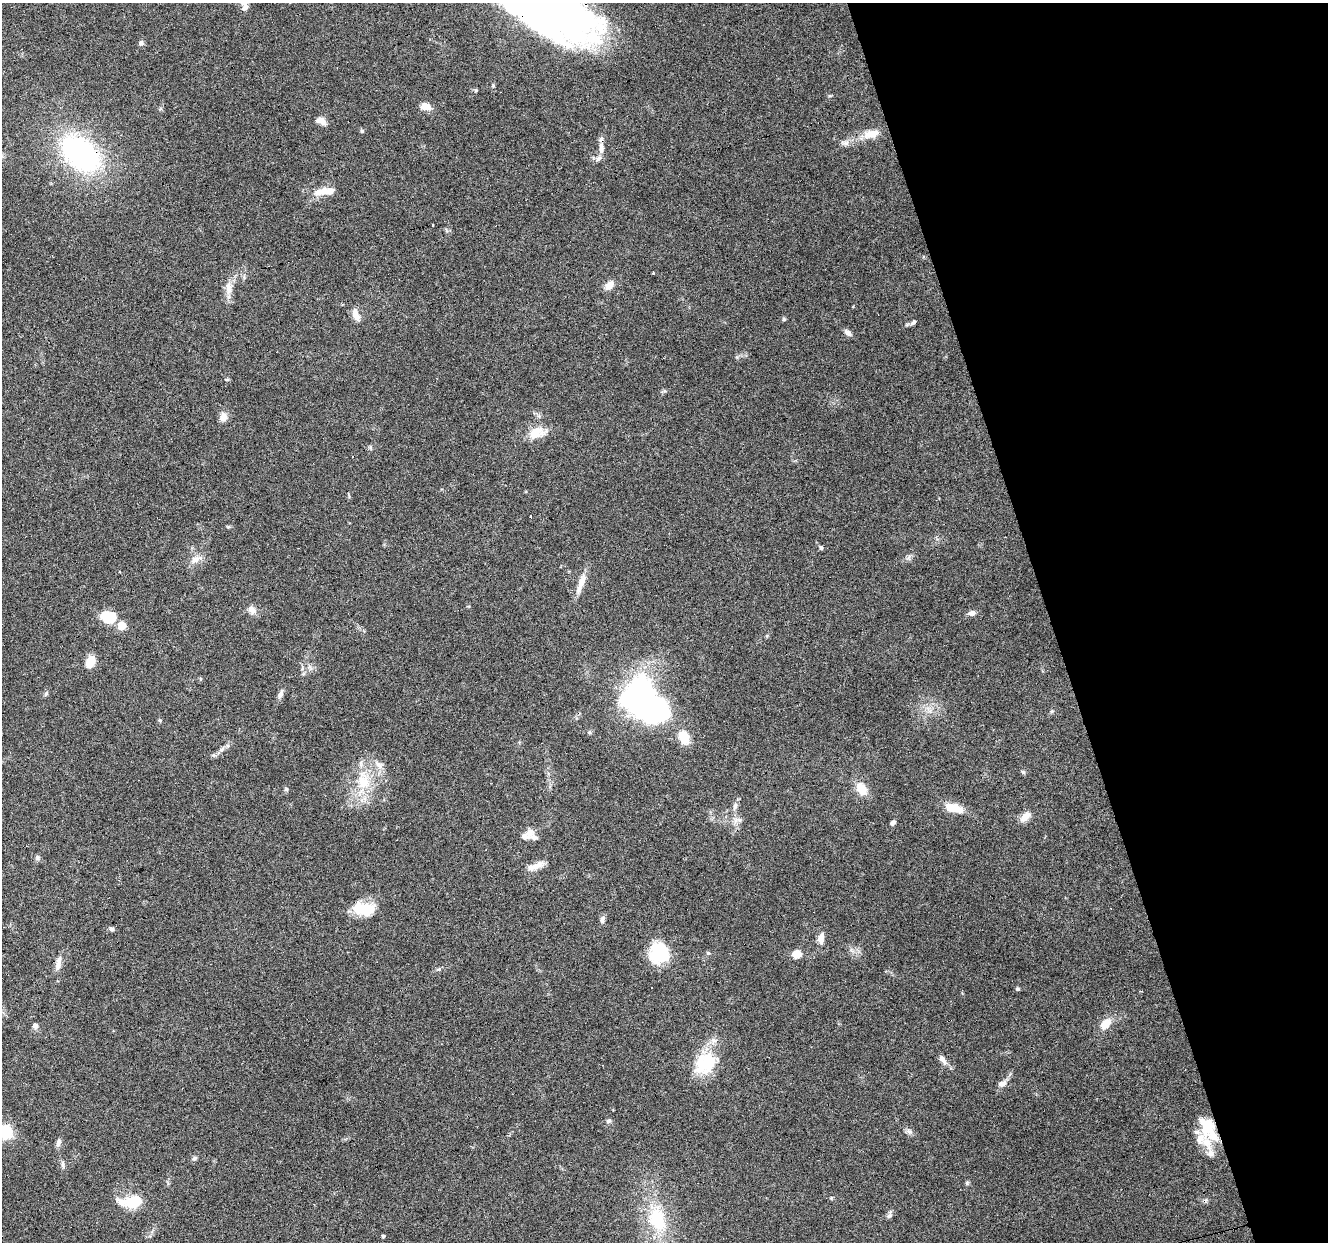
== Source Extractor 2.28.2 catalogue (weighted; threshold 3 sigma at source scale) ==
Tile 12 of 4 x 4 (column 4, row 3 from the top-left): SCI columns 3981-5306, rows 1348-2587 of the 5306 x 5122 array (HDU 1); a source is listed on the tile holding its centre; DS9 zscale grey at full resolution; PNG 1330 x 1244 px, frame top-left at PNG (2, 3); no overlay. Shown black and unused: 21% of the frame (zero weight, under 3 of 6 exposures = <1% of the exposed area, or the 3 px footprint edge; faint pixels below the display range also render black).
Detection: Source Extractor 2.28.2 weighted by HDU 2 'WHT'; one run over the whole footprint, this tile lists its part. Background 0.0592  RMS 0.004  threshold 0.0164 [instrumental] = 3 sigma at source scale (4.09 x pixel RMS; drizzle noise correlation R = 1.36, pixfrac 0.8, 0.0396/0.0396 arcsec/px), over >= 5 px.
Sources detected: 95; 3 inside a brighter object's white glare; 4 cosmic-ray / hot-pixel residue — not listed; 9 inside a brighter listed object's ellipse — not listed separately; the other 79 listed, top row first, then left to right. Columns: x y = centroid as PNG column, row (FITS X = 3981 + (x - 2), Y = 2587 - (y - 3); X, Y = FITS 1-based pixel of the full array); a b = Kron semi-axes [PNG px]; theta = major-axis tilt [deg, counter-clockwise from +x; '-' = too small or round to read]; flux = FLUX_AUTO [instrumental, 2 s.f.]
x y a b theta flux
245 7 11 8 39 1.7
532 16 122 32 -28 120
141 43 6 6 - 1.1
476 90 5 4 - 0.44
426 106 12 8 -9 3.4
321 121 12 7 -19 2.8
362 131 5 5 - 0.55
872 134 23 11 12 5.7
845 143 10 7 -1 1.6
601 148 18 7 -87 2.6
80 153 37 24 -43 82
321 192 20 10 18 4.7
432 225 3 3 - 1.3
653 273 3 3 - 1.9
609 285 11 7 41 3.8
229 287 20 8 -90 3.8
356 315 17 8 -70 3.2
784 319 5 4 - 0.7
913 322 7 5 40 0.92
848 333 10 6 -41 1.5
227 379 6 4 18 0.4
223 417 11 8 80 2.9
536 431 31 12 -1 6.2
531 517 3 3 - 1.8
228 527 5 5 - 0.48
821 548 6 4 -73 0.61
195 559 17 9 28 3.4
581 583 30 8 72 4.3
252 610 13 9 -42 2.3
971 613 9 7 5 1.5
108 617 16 12 -13 9.5
122 625 6 6 - 7.5
90 662 11 7 65 7.3
46 693 7 5 71 0.7
280 694 13 6 67 1.6
640 696 25 22 69 170
1052 711 5 5 - 0.53
160 720 6 4 -52 0.49
684 737 15 11 -69 7.1
221 749 9 6 41 1.3
214 755 7 5 -21 0.78
1023 772 7 4 -36 0.57
363 781 24 21 76 14
286 789 6 5 - 0.58
862 789 15 11 -60 6.3
735 806 13 5 73 1.6
953 808 20 9 -15 8
1026 816 15 8 44 3.5
739 820 9 6 -29 1.3
893 823 7 5 55 0.93
529 832 16 12 -57 2.9
38 858 7 7 - 0.85
533 867 21 9 20 3.6
362 908 20 16 -9 11
602 919 10 6 70 1.2
112 929 7 6 - 0.79
821 938 13 7 86 2.9
659 953 21 19 67 20
796 954 7 7 - 5.2
58 963 21 6 76 2.6
438 969 6 5 - 0.58
1017 989 5 4 - 0.59
1105 1024 13 9 44 5.3
35 1025 7 6 - 1.5
943 1060 16 7 -53 2.1
706 1063 30 21 38 18
1002 1084 11 7 27 2.1
609 1121 7 6 - 0.83
1206 1125 25 17 -57 9.9
6 1132 17 14 -79 9.7
909 1132 11 5 -41 1.2
58 1142 10 6 77 1.5
1211 1153 11 10 - 2.3
195 1158 7 5 33 0.77
63 1164 12 3 -82 0.86
133 1201 17 8 5 18
889 1216 9 6 44 1
657 1219 38 23 -76 23
383 1236 4 4 - 0.47
Overlapping masked pixels (flux is a lower limit): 5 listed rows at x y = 532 16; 601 148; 80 153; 362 908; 1206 1125
Isophote crosses this tile's border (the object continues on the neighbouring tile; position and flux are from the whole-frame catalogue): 2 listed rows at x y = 532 16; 6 1132
Unlisted compact peaks at least as high as the median listed source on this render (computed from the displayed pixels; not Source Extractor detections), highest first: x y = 967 1183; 737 357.